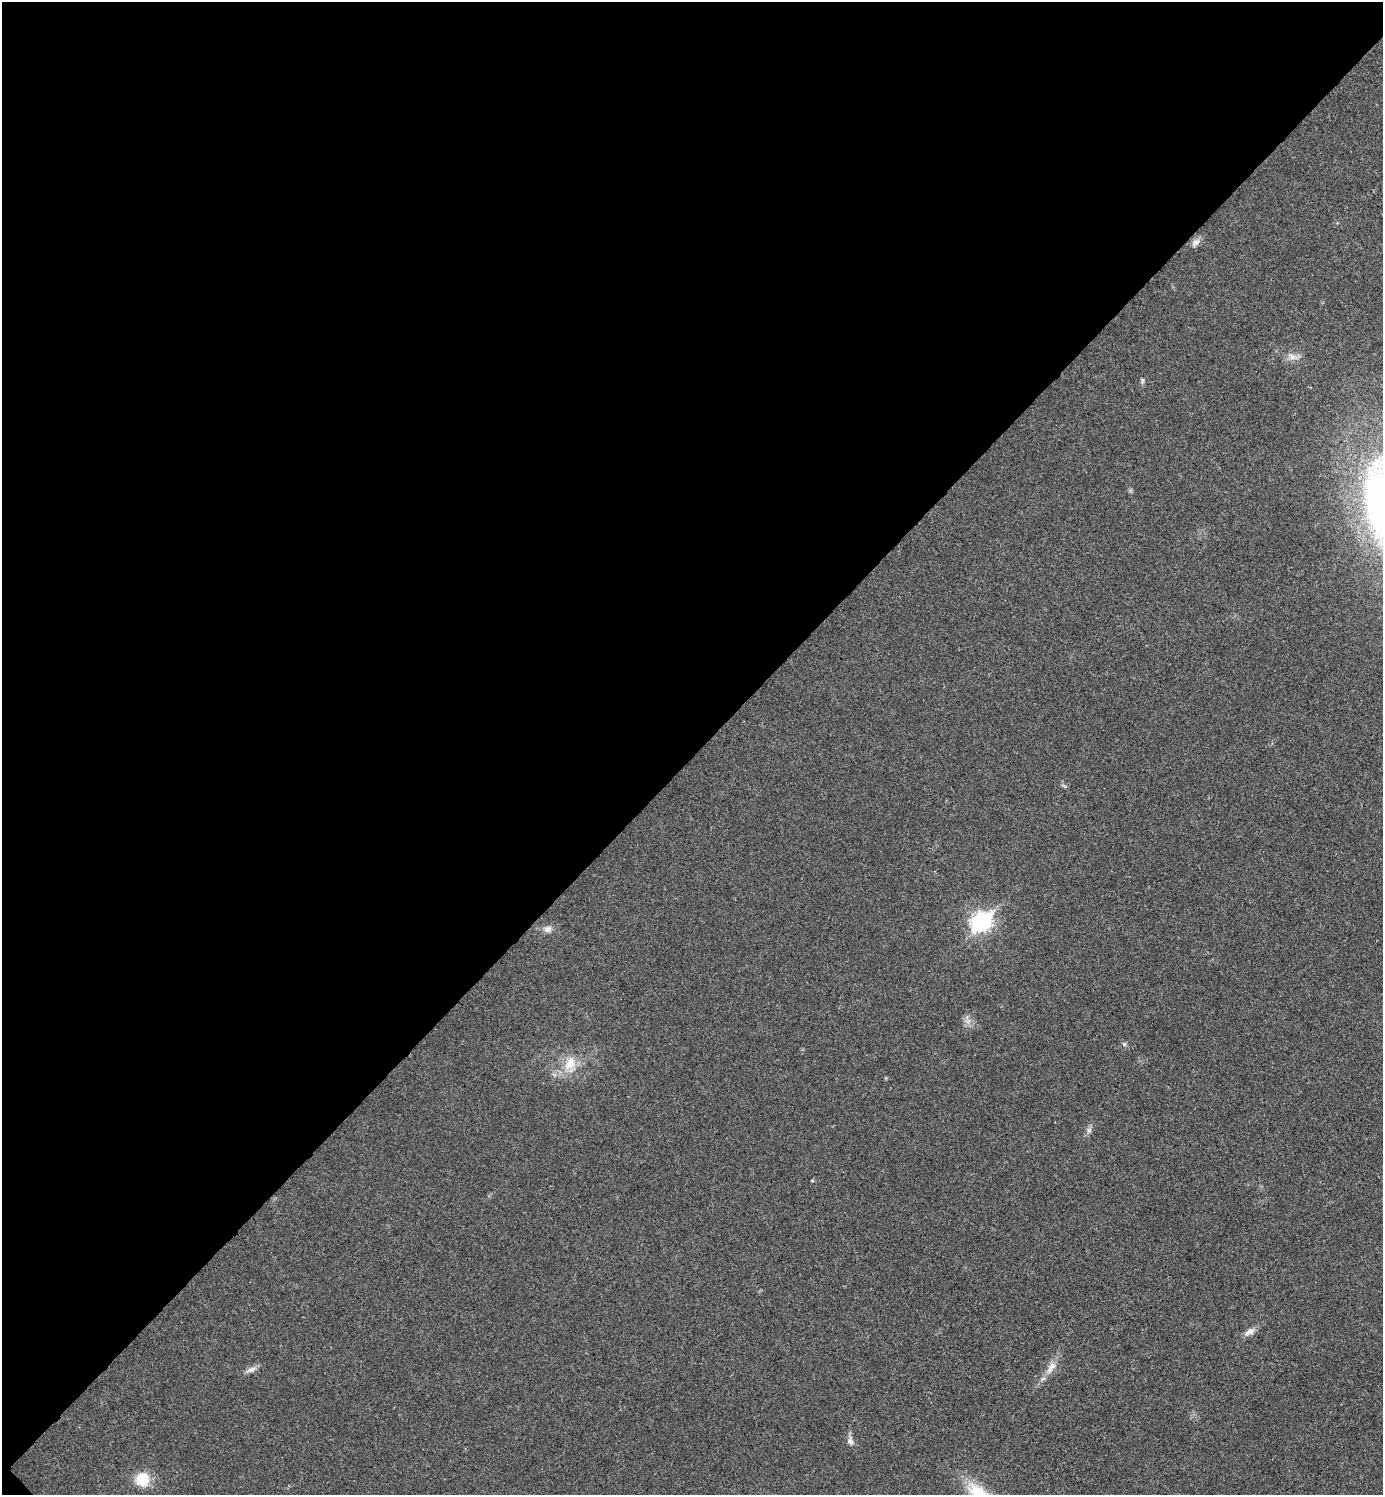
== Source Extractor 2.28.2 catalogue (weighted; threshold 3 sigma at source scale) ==
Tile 5 of 4 x 4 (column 1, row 2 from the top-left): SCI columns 159-1539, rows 2995-4487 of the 5984 x 5984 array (HDU 1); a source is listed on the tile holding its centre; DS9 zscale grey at full resolution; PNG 1385 x 1497 px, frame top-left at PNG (2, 2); no overlay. Shown black and unused: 51% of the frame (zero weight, under 3 of 4 exposures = <1% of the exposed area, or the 3 px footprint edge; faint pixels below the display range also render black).
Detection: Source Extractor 2.28.2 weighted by HDU 2 'WHT'; one run over the whole footprint, this tile lists its part. Background 0.0193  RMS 0.0054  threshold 0.0242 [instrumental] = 3 sigma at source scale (4.5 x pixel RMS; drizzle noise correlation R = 1.50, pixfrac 1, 0.05/0.05 arcsec/px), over >= 5 px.
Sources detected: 15; all 15 listed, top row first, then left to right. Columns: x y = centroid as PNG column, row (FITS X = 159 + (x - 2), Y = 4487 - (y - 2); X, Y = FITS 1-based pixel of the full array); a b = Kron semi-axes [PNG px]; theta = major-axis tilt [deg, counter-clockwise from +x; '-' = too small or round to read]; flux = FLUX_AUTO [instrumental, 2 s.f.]
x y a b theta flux
1196 242 13 7 49 2.7
1292 357 11 7 -47 2.8
1142 380 8 4 82 0.99
981 922 9 7 43 200
548 929 11 8 18 2.8
968 1021 7 4 18 1.5
1124 1044 6 4 -46 0.86
570 1063 19 14 59 10
1089 1130 6 6 - 1.5
812 1180 4 3 - 0.59
1249 1332 15 8 32 3
1051 1367 21 8 56 5.2
251 1369 13 7 23 2.5
850 1441 11 7 -76 2.4
142 1479 12 12 - 15